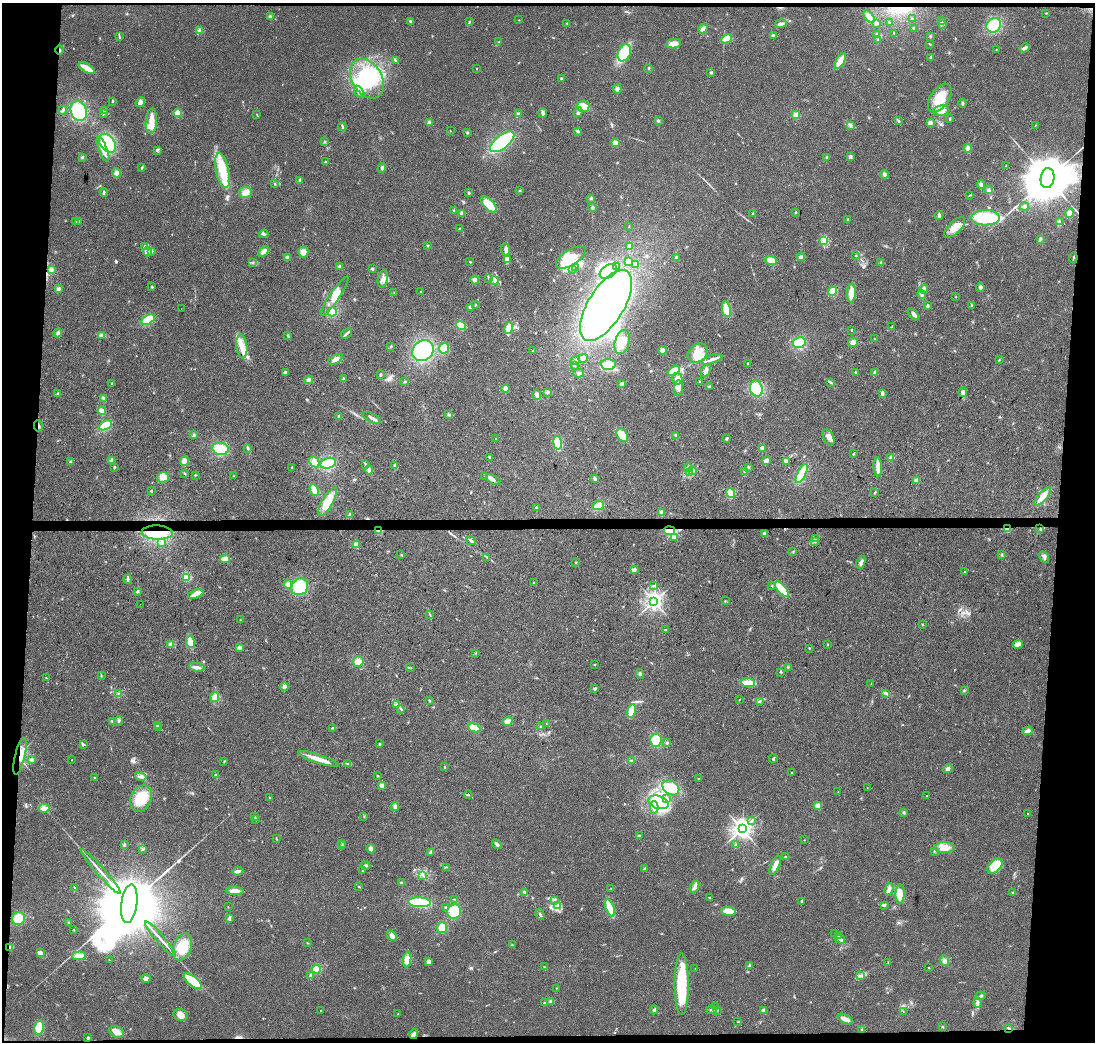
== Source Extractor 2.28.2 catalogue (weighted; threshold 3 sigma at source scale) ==
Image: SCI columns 9-4379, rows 237-4395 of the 4379 x 4623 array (HDU 1 of 3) = the unmasked area's bounding box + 8 px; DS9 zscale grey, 4 x 4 block average (1 PNG px = mean of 4 x 4 image px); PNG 1097 x 1044 px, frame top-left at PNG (2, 3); each listed source drawn as its Kron ellipse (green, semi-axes under 4 px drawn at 4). Shown black and unused: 8% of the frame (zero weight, under 3 of 4 exposures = <1% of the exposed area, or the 3 px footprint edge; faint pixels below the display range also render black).
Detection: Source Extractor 2.28.2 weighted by HDU 2 'WHT'. Background 0.0348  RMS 0.0041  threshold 0.0185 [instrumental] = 3 sigma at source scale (4.5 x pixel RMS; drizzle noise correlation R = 1.50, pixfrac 1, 0.0396/0.0396 arcsec/px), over >= 5 px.
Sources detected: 611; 18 inside a brighter object's white glare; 4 cosmic-ray / hot-pixel residue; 3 long thin detections or spike segments (spike, bleed or trail) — neither listed nor drawn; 7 coinciding with a brighter row at this scale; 37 inside a brighter listed object's ellipse — not listed separately; of the other 542, all 500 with FLUX_AUTO >= 0.844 (the completeness limit of this list) listed and drawn (42 fainter detections not listed), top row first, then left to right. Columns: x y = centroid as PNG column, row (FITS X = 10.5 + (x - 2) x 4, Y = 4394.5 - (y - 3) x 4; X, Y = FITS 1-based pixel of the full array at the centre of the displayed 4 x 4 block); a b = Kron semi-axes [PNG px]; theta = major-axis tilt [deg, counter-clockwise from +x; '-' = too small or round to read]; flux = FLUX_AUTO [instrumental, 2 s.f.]
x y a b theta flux
1046 13 3 2 - 1.7
270 16 3 2 - 3
869 17 7 4 -52 18
912 19 2 2 - 1.5
519 20 2 2 - 1.1
410 21 3 2 - 3.9
469 21 3 2 - 2.9
942 21 2 2 - 1.7
889 22 3 2 - 1.8
567 23 3 2 - 1.5
876 23 4 3 - 7.2
781 24 6 3 15 8
942 24 3 2 - 2.4
994 25 8 6 46 74
914 28 2 2 - 2
703 29 5 3 - 10
199 30 4 3 - 5.3
894 33 2 2 - 0.96
877 34 3 2 - 2.5
773 35 4 2 - 4.2
119 36 3 2 - 2.2
930 36 3 2 - 2.1
726 39 5 4 - 27
878 40 3 2 - 2.2
498 42 4 2 - 1.9
674 44 7 4 9 17
930 44 3 2 - 2.2
1024 48 5 3 - 7
996 49 2 2 - 1.2
59 50 5 2 - 2.3
624 53 9 6 67 86
931 57 4 2 - 4.8
395 60 3 2 - 3.4
840 61 9 4 58 27
87 68 9 3 -31 39
476 68 2 2 - 0.84
649 68 2 2 - 1.3
711 72 3 3 - 2.7
367 79 21 15 -57 130
561 79 2 2 - 4.7
617 89 4 3 - 5.9
359 92 7 3 -55 6.1
940 98 16 9 56 61
112 101 3 2 - 3.3
140 102 5 3 - 13
963 103 4 2 - 3.2
583 106 6 5 - 35
63 110 4 2 - 5.4
104 110 3 2 - 3.3
941 110 8 5 11 19
79 111 10 8 -70 110
578 112 5 2 - 9.2
178 113 4 4 - 19
543 113 4 2 - 7.6
103 114 3 2 - 2.7
257 114 2 2 - 1.1
518 114 3 3 - 3.9
796 115 4 3 - 10
950 119 2 2 - 9.8
151 121 12 5 85 26
658 121 3 3 - 3.2
899 121 4 2 - 3
429 123 4 3 - 3.9
930 123 3 3 - 11
850 125 3 2 - 2.5
1035 125 3 2 - 1.3
342 127 4 2 - 3.1
450 131 2 2 - 0.91
577 131 3 3 - 3.1
467 132 3 2 - 2.5
325 142 2 2 - 1.5
502 142 14 6 38 160
107 143 10 7 -51 88
615 143 4 3 - 13
968 148 4 3 - 14
103 150 13 4 -68 22
157 151 3 2 - 1.9
82 157 3 2 - 2.6
827 157 3 2 - 2.4
850 157 3 2 - 8.2
325 162 3 2 - 2.2
1006 166 2 2 - 1.4
142 168 3 2 - 1.8
382 168 5 3 - 5
222 170 18 6 -78 53
117 173 4 4 - 10
884 174 4 3 - 5.9
1047 178 10 6 81 23000
300 180 3 2 - 3
275 184 2 2 - 1.3
981 185 4 3 - 6.6
989 190 4 3 - 4.5
520 191 3 2 - 1.3
104 192 4 2 - 4.2
246 192 6 5 - 16
469 193 3 2 - 2.8
970 195 2 2 - 1
591 198 3 2 - 4.2
489 204 9 5 -47 40
1024 206 4 3 - 4.9
592 207 3 2 - 5
454 210 3 2 - 1.9
796 212 2 2 - 1.4
462 213 4 3 - 6.1
753 213 3 2 - 2.3
1069 213 5 4 - 12
939 215 5 2 - 5.2
985 218 14 7 -1 130
848 220 3 2 - 2.3
78 221 3 2 - 2.2
76 222 2 2 - 1.7
1059 222 2 2 - 1.2
629 226 2 2 - 1.3
954 228 13 6 44 27
459 229 2 2 - 1.2
264 234 4 3 - 4.1
1040 239 4 3 - 4.1
824 240 4 3 - 6.3
144 246 3 3 - 4.3
427 246 2 2 - 1.3
630 246 2 2 - 52
505 249 6 3 -82 8.3
152 251 3 2 - 2
263 251 6 4 45 9.6
147 252 4 4 - 7.2
303 252 5 5 - 17
856 256 2 2 - 1.4
287 257 3 3 - 3.4
676 257 2 2 - 3
801 257 4 3 - 6.1
571 258 17 7 32 44
1073 258 5 2 - 2.8
507 260 4 3 - 5.5
771 260 6 4 -21 22
628 261 4 3 - 19
470 262 2 2 - 1.8
253 263 3 2 - 1.4
881 263 3 3 - 3.7
635 264 3 3 - 15
617 266 3 3 - 3.7
340 267 3 3 - 3.5
576 267 2 2 - 1.5
372 269 3 2 - 3.2
572 269 3 2 - 2.4
51 270 4 3 - 5.2
608 271 9 6 33 35
383 279 9 5 81 14
489 279 2 2 - 0.98
475 280 4 3 - 11
494 281 4 2 - 4.1
152 287 2 2 - 3.8
980 288 4 2 - 3.2
58 289 3 3 - 4.4
924 289 4 3 - 5.9
421 291 2 2 - 1
833 291 4 3 - 42
394 293 2 2 - 1
851 293 9 3 88 35
922 294 5 3 - 6.6
335 296 23 5 56 31
956 297 2 2 - 0.88
475 305 2 2 - 1.7
606 305 40 18 58 1000
971 305 3 2 - 1.3
927 306 3 2 - 4.3
471 307 3 3 - 9.1
181 309 2 2 - 1.6
726 309 8 4 -80 34
332 312 5 4 - 25
913 314 7 3 -47 7.5
148 320 7 4 31 38
461 326 5 4 - 33
892 326 2 2 - 1.1
509 328 6 3 79 32
852 330 2 2 - 2.6
58 333 4 3 - 5.7
347 333 6 2 37 5.4
101 335 4 2 - 3.6
288 336 4 2 - 3.7
875 339 2 2 - 0.94
622 342 12 7 75 44
853 342 5 4 - 7.3
799 343 6 5 - 63
242 346 12 5 -83 30
391 346 3 2 - 1.5
444 348 5 5 - 28
423 350 11 9 40 170
663 350 4 4 - 8.1
533 351 2 2 - 1.8
698 353 11 8 38 38
583 358 5 3 - 6.7
335 359 8 3 30 11
712 359 11 3 18 11
999 360 3 2 - 1.5
575 361 4 3 - 6.7
748 364 3 2 - 3
574 365 2 2 - 5.3
608 365 7 5 -2 31
706 370 7 4 62 9.1
674 371 7 3 35 47
855 372 2 2 - 2.1
875 372 4 2 - 3.4
285 373 3 3 - 5.3
579 373 5 3 - 4.6
381 375 3 2 - 2.6
343 379 3 2 - 1.9
677 379 6 5 - 13
309 380 4 3 - 7.6
405 382 3 2 - 2
699 382 2 2 - 1.4
830 382 3 2 - 2.2
112 383 2 2 - 1.2
622 384 3 3 - 6.9
709 387 2 2 - 2.1
678 388 8 4 85 12
756 388 8 6 -74 57
506 389 4 3 - 13
547 392 3 3 - 3.5
963 392 5 4 - 7.9
882 393 4 2 - 6.5
58 394 4 3 - 3.5
537 395 5 3 - 7.2
104 398 2 2 - 2.1
102 411 4 4 - 12
449 415 3 3 - 3
339 416 3 2 - 4
372 418 10 2 -26 7.2
105 425 7 3 28 63
38 426 6 2 -86 4.7
194 435 3 2 - 2.5
622 435 7 5 -60 32
676 436 2 2 - 1.6
828 438 9 5 -64 13
496 439 2 2 - 3.6
726 439 3 2 - 3.1
557 443 7 4 -80 71
248 448 3 2 - 3.4
762 448 4 4 - 5.7
220 449 8 6 -12 62
854 454 2 2 - 1.9
891 457 4 3 - 4.3
490 458 4 2 - 2.8
112 460 3 3 - 4.6
70 461 2 2 - 1.4
184 461 5 4 - 20
766 461 3 2 - 14
786 461 3 3 - 4.1
314 462 6 4 -61 22
328 463 8 5 14 64
366 465 3 2 - 3.7
395 465 3 2 - 2.7
748 467 3 2 - 2
878 467 9 2 -88 37
114 468 3 2 - 2.3
292 468 2 2 - 2.9
688 468 4 2 - 4.9
369 470 4 3 - 6.4
693 470 4 3 - 5.2
745 471 3 3 - 3.7
689 473 3 2 - 2.5
185 474 2 2 - 1.2
802 474 10 4 64 75
195 475 2 2 - 1.8
233 476 2 2 - 1.2
163 477 6 5 - 13
485 477 2 2 - 0.97
595 478 4 3 - 5.7
493 480 8 2 -28 8.8
917 480 2 2 - 38
314 490 6 3 -64 25
151 491 2 2 - 8
731 493 5 4 - 31
875 493 4 2 - 2
1043 497 11 4 49 30
328 502 16 5 60 48
598 506 6 3 26 36
536 508 2 2 - 2.7
661 512 4 3 - 4.5
350 515 3 2 - 6
1008 529 2 2 - 94
1040 529 2 2 - 1.8
379 531 4 3 - 6.7
670 531 5 4 - 35
157 533 15 7 -2 92
764 534 4 3 - 4.7
674 538 4 3 - 9.1
816 539 2 2 - 1.4
471 541 5 2 - 7.6
814 541 4 2 - 2.9
162 542 4 3 - 5.8
356 545 4 3 - 14
793 552 2 2 - 1.7
401 554 2 2 - 0.86
1002 555 3 2 - 2.1
487 557 3 2 - 2.1
1044 557 6 3 -60 7
225 559 5 4 - 22
576 562 2 2 - 1.7
861 562 7 3 70 10
634 570 3 3 - 4.3
965 572 3 2 - 3.6
186 577 4 3 - 24
128 579 4 2 - 3.4
534 583 3 2 - 1.9
288 584 4 4 - 8.8
653 586 2 2 - 1.7
772 586 2 2 - 1.5
300 587 9 8 - 90
782 589 9 4 -49 60
137 591 3 3 - 3.3
196 594 8 4 18 12
654 601 2 2 - 1200
725 601 2 2 - 1.1
140 604 2 2 - 1.1
430 615 3 2 - 1.7
240 620 2 2 - 1.1
922 624 2 2 - 2.1
666 630 3 2 - 2.6
190 642 6 4 -79 28
171 644 4 3 - 5.1
827 644 2 2 - 1.3
1018 644 5 3 - 14
240 647 3 3 - 8.6
809 648 2 2 - 1.4
476 653 2 2 - 1.5
358 661 5 5 - 12
595 665 3 2 - 1.5
197 667 8 3 -9 9.2
788 667 2 2 - 1.3
411 668 2 2 - 1.1
781 672 4 2 - 1.2
640 674 5 2 - 3.2
101 675 3 2 - 1.8
46 678 2 2 - 1.1
748 683 7 4 -5 32
871 683 2 2 - 1.1
284 687 4 3 - 6
595 688 3 3 - 3.3
964 690 2 2 - 1.8
119 693 2 2 - 1.5
886 693 4 2 - 2.8
215 697 5 3 - 24
739 699 2 2 - 0.97
429 700 3 2 - 2.6
759 701 3 2 - 1.6
396 705 3 2 - 2.9
401 709 4 2 - 3
631 711 7 3 73 58
112 721 3 2 - 3.4
119 721 5 2 - 3.7
507 721 5 3 - 14
546 723 2 2 - 0.92
157 726 3 2 - 4.8
541 726 2 2 - 1.7
159 728 2 2 - 13
332 728 3 2 - 2
474 728 6 4 -22 33
1028 731 5 3 - 11
656 740 7 6 - 56
667 743 3 2 - 2.6
83 744 3 3 - 2.7
380 744 3 2 - 2.3
20 756 19 5 76 34
318 759 22 3 -18 31
773 759 5 2 - 3.8
32 760 4 3 - 8.1
72 760 2 2 - 1.3
631 761 2 2 - 8.9
224 762 2 2 - 1.4
348 764 2 2 - 1.8
444 767 3 2 - 2.8
948 769 5 4 - 7.6
792 773 2 2 - 6.9
215 775 3 2 - 2.1
141 776 6 3 -14 6.2
378 776 2 2 - 1.2
95 778 2 2 - 2
699 779 2 2 - 1
382 785 4 3 - 7.1
867 787 2 2 - 1
671 788 9 6 -34 64
838 792 2 2 - 1.7
468 795 4 2 - 3.2
927 796 2 2 - 0.86
141 798 13 10 63 67
270 798 3 2 - 1.5
666 798 3 2 - 3.3
658 802 10 6 -19 96
395 806 4 4 - 7.2
818 806 4 3 - 13
654 807 6 4 -88 11
44 808 5 3 - 17
904 812 3 2 - 2.9
1027 814 2 2 - 0.91
255 816 2 2 - 1.3
364 816 2 2 - 1.2
255 819 2 2 - 1.7
752 821 3 2 - 2.1
742 829 3 3 - 1700
639 836 3 2 - 4.6
276 838 3 2 - 1.4
804 840 2 2 - 0.98
342 843 3 2 - 1.9
497 844 5 2 - 6.6
124 845 4 3 - 4
735 845 3 2 - 2.6
341 846 2 2 - 1.3
944 848 10 5 -1 26
143 849 3 2 - 2
371 849 5 3 - 8.6
934 851 3 2 - 2.3
431 852 4 2 - 4.5
786 857 4 2 - 3.9
366 865 5 2 - 4.2
775 865 10 3 65 16
995 866 9 5 46 52
446 867 2 2 - 1.1
644 869 3 2 - 6.7
363 870 3 2 - 3.1
238 871 5 3 - 6.5
101 872 30 2 -49 18
423 875 3 2 - 3
402 883 3 2 - 6.8
74 887 3 2 - 1.3
359 887 2 2 - 2.2
695 887 6 3 63 7.2
611 888 2 2 - 1.1
889 889 6 3 66 9.5
235 891 9 3 -3 20
525 893 4 3 - 5.7
1013 893 2 2 - 1.4
900 894 10 4 88 26
709 897 2 2 - 7.5
454 899 2 2 - 1.4
555 901 3 2 - 3
802 901 4 2 - 2.1
420 902 11 5 -3 78
129 904 19 8 83 60000
558 905 4 2 - 4.1
885 905 3 2 - 3.3
228 907 2 2 - 1.1
446 907 3 2 - 3
610 908 9 4 -69 47
728 911 7 4 -6 37
454 912 7 7 - 53
540 914 6 2 -63 4.3
18 919 7 6 - 42
229 919 4 2 - 3.4
68 923 2 2 - 1.5
442 928 5 5 - 22
74 930 2 2 - 1.3
835 934 2 2 - 1.6
838 935 3 2 - 2.5
392 936 5 3 - 13
160 939 23 2 -49 14
840 939 5 3 - 7.5
307 943 2 2 - 1.2
512 945 2 2 - 3
10 947 4 3 - 7.8
182 947 14 9 68 62
41 953 3 3 - 9.6
79 956 7 3 4 19
407 959 8 4 85 18
109 960 2 2 - 0.97
944 960 5 3 - 6.6
429 962 4 4 - 7
888 963 3 2 - 1.5
749 965 4 2 - 2.9
544 967 3 2 - 1.6
929 967 2 2 - 1.2
316 969 4 3 - 28
695 969 2 2 - 0.97
310 975 3 2 - 2.8
861 976 2 2 - 2.1
146 978 4 3 - 8.2
193 981 11 5 -39 71
682 984 31 7 90 160
556 988 2 2 - 1.1
981 996 5 2 - 3
551 1001 3 3 - 3.2
544 1003 4 2 - 3.1
977 1003 5 2 - 6.9
715 1007 2 2 - 1.4
321 1010 2 2 - 1.1
654 1010 4 3 - 5.2
711 1010 5 2 - 4.9
763 1010 3 2 - 8.4
717 1011 2 2 - 0.88
903 1011 2 2 - 0.95
398 1014 2 2 - 0.84
181 1015 7 5 -20 15
845 1019 8 3 -27 21
738 1021 2 2 - 1.7
942 1027 2 2 - 1.5
39 1028 7 4 82 45
1009 1028 2 2 - 2.4
861 1029 3 2 - 1.9
116 1032 8 5 -24 17
414 1034 5 3 - 5.6
88 1037 4 2 - 2.7
Overlapping masked pixels (flux is a lower limit): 10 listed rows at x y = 59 50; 38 426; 1008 529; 379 531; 670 531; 157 533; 20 756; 10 947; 1009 1028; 414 1034
Diffuse or blended objects may show on this block-average render without a row.